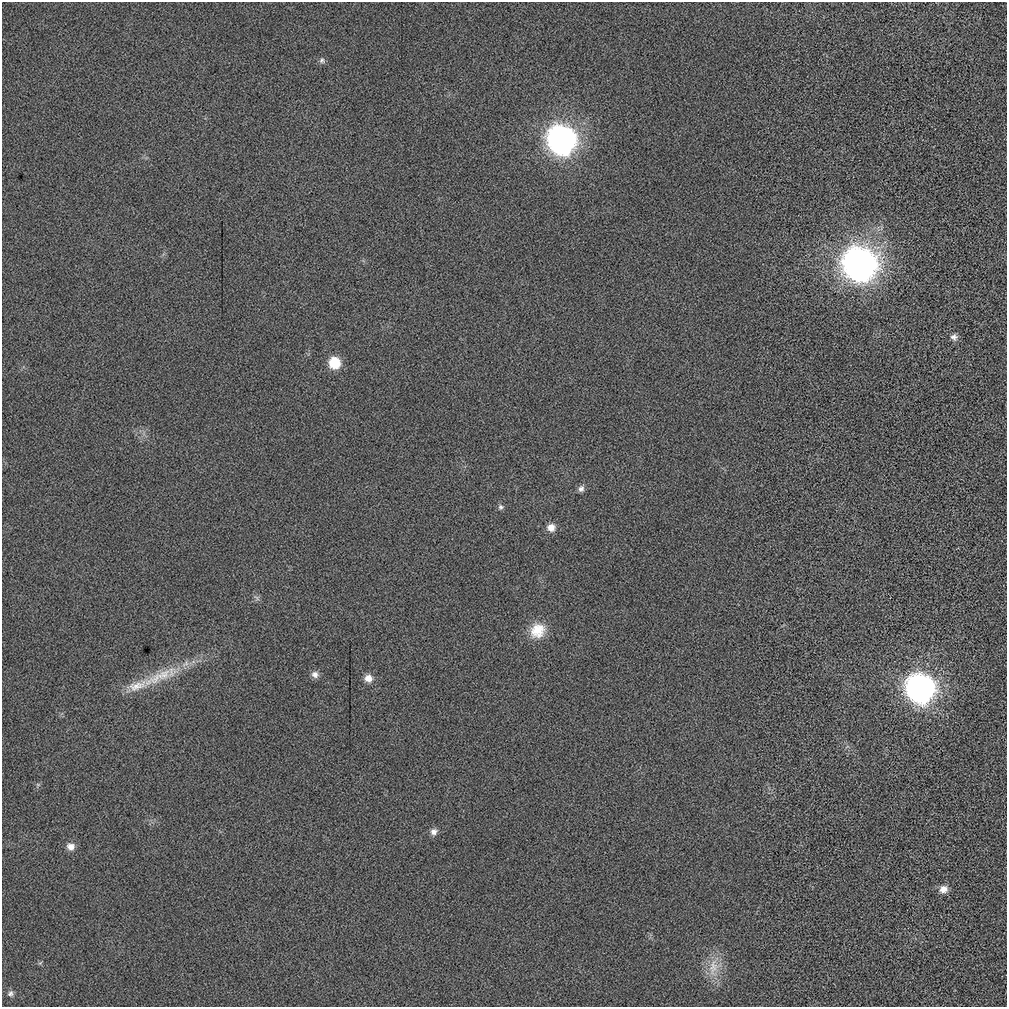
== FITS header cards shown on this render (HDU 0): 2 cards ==
NAXIS1  =                 1005 / Number of pixels along this axis
NAXIS2  =                 1005 / Number of pixels along this axis

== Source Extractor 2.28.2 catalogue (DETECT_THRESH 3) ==
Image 1005 x 1005 px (HDU 0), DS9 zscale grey, 1 PNG px = 1 image px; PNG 1009 x 1009 px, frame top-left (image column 1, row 1005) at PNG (2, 2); no overlay
Background 5.49e-14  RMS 4.5e-12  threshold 1.35e-11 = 3 sigma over >= 5 px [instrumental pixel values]
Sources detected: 22; all 22 listed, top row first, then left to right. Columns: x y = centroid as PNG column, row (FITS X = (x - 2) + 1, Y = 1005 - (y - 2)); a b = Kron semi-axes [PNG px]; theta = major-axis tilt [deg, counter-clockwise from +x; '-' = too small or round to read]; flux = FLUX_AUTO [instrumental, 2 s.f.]
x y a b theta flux
322 60 7 7 - 8.6e-10
562 140 14 13 - 3.0e-07
859 264 15 14 - 5.3e-07
954 337 9 8 - 1.4e-09
335 363 10 10 - 1.0e-08
581 489 8 7 - 1.2e-09
501 507 7 7 - 8.1e-10
551 527 9 9 - 2.6e-09
256 598 11 4 -45 7.5e-10
537 630 20 17 47 7.2e-09
315 674 9 8 - 1.6e-09
158 677 59 14 25 1.4e-08
368 678 9 9 - 2.7e-09
137 686 32 13 18 6.5e-09
920 688 13 13 - 3.0e-07
38 785 6 4 -1 4.1e-10
434 832 9 8 - 1.5e-09
71 847 10 9 - 2.2e-09
943 889 10 9 - 2.6e-09
40 963 6 4 43 4.0e-10
713 967 29 16 79 7.0e-09
10 993 7 7 - 9.0e-10